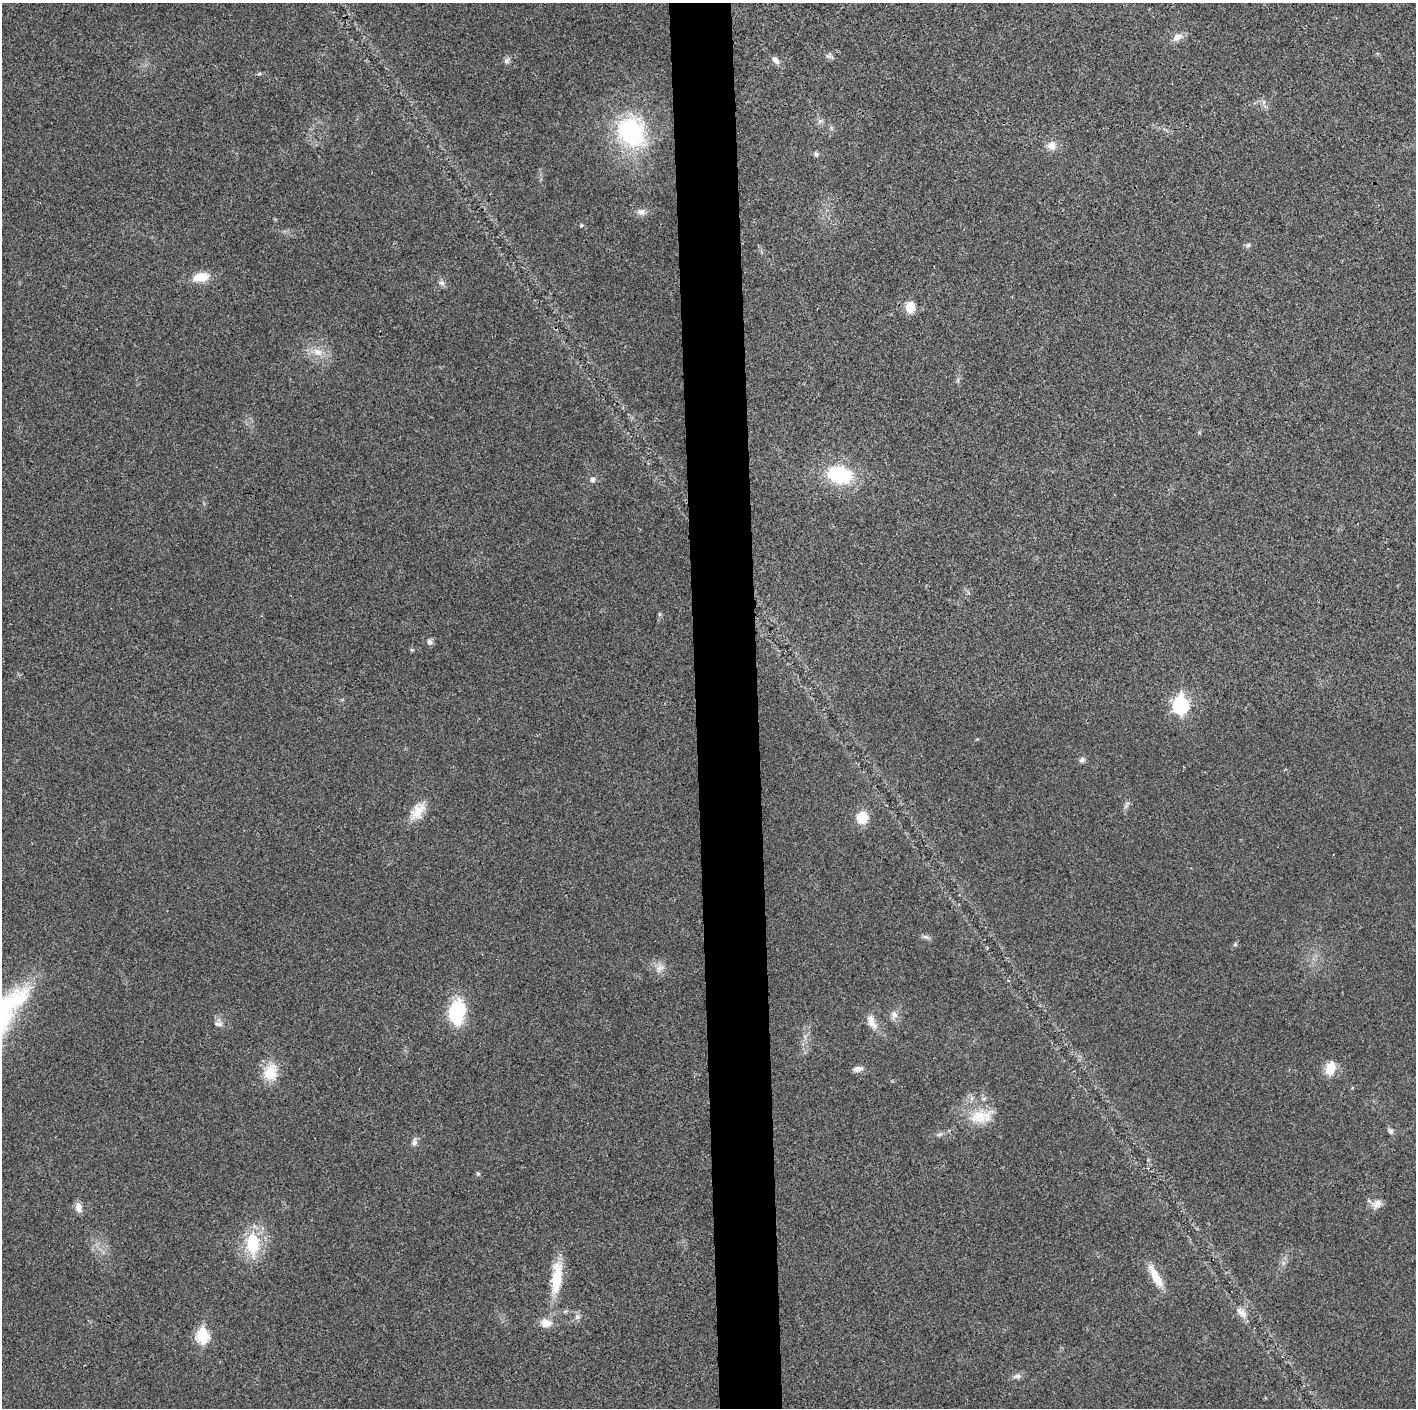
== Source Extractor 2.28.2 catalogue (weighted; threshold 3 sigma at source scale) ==
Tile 5 of 3 x 3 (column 2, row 2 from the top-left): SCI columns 1415-2828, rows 1411-2816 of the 4242 x 4224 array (HDU 1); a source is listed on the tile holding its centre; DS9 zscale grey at full resolution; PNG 1418 x 1410 px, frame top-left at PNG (2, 3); no overlay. Shown black and unused: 4% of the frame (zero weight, under 3 of 4 exposures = <1% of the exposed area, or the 3 px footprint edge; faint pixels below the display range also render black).
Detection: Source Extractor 2.28.2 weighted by HDU 2 'WHT'; one run over the whole footprint, this tile lists its part. Background 0.0211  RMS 0.0056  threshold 0.0251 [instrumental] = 3 sigma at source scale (4.5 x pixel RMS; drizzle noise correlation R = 1.50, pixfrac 1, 0.05/0.05 arcsec/px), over >= 5 px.
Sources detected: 47; all 47 listed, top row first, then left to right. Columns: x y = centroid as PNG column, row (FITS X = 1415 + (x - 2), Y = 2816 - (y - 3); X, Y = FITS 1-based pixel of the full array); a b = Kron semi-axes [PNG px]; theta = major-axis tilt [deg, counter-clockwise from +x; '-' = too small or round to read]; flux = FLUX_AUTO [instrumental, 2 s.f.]
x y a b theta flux
1177 37 14 9 33 3.8
507 60 9 7 47 1.6
775 60 11 7 -46 2.7
259 74 6 4 2 0.82
1264 102 7 4 71 1.1
820 121 7 6 - 1.6
631 132 31 25 -63 66
1052 146 12 11 - 4.5
816 154 6 6 - 1.2
641 212 12 8 5 2.8
581 225 5 4 - 0.65
1248 245 7 5 45 1.1
201 277 16 10 11 10
442 283 8 6 -16 1.7
910 307 10 8 79 11
318 352 14 9 -30 5.9
840 475 25 17 -13 38
592 479 6 6 - 1.8
429 642 8 7 - 1.8
412 650 6 3 -17 0.59
1181 705 8 7 - 120
1082 760 7 7 - 1.7
418 811 24 14 55 9.4
862 817 10 10 - 13
925 937 11 4 -11 1.4
660 968 12 7 32 3.1
457 1013 31 18 83 28
894 1014 10 7 -69 2.7
871 1021 22 10 -63 5.9
218 1024 12 6 -16 2.1
1330 1068 16 11 72 9.5
858 1069 12 6 11 3
270 1072 24 19 75 12
981 1116 34 17 10 15
1390 1131 8 6 -52 1.5
414 1142 9 7 58 2.1
478 1173 5 5 - 0.75
1377 1204 15 10 26 4.2
79 1207 12 8 -76 3.8
253 1244 27 14 -86 25
1155 1276 34 9 -61 10
556 1278 45 12 84 19
1242 1313 18 8 -43 4.2
577 1317 7 6 - 1.6
546 1323 15 12 -3 5.3
202 1336 7 6 - 55
1017 1376 13 6 9 2.1
Overlapping masked pixels (flux is a lower limit): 1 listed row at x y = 981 1116